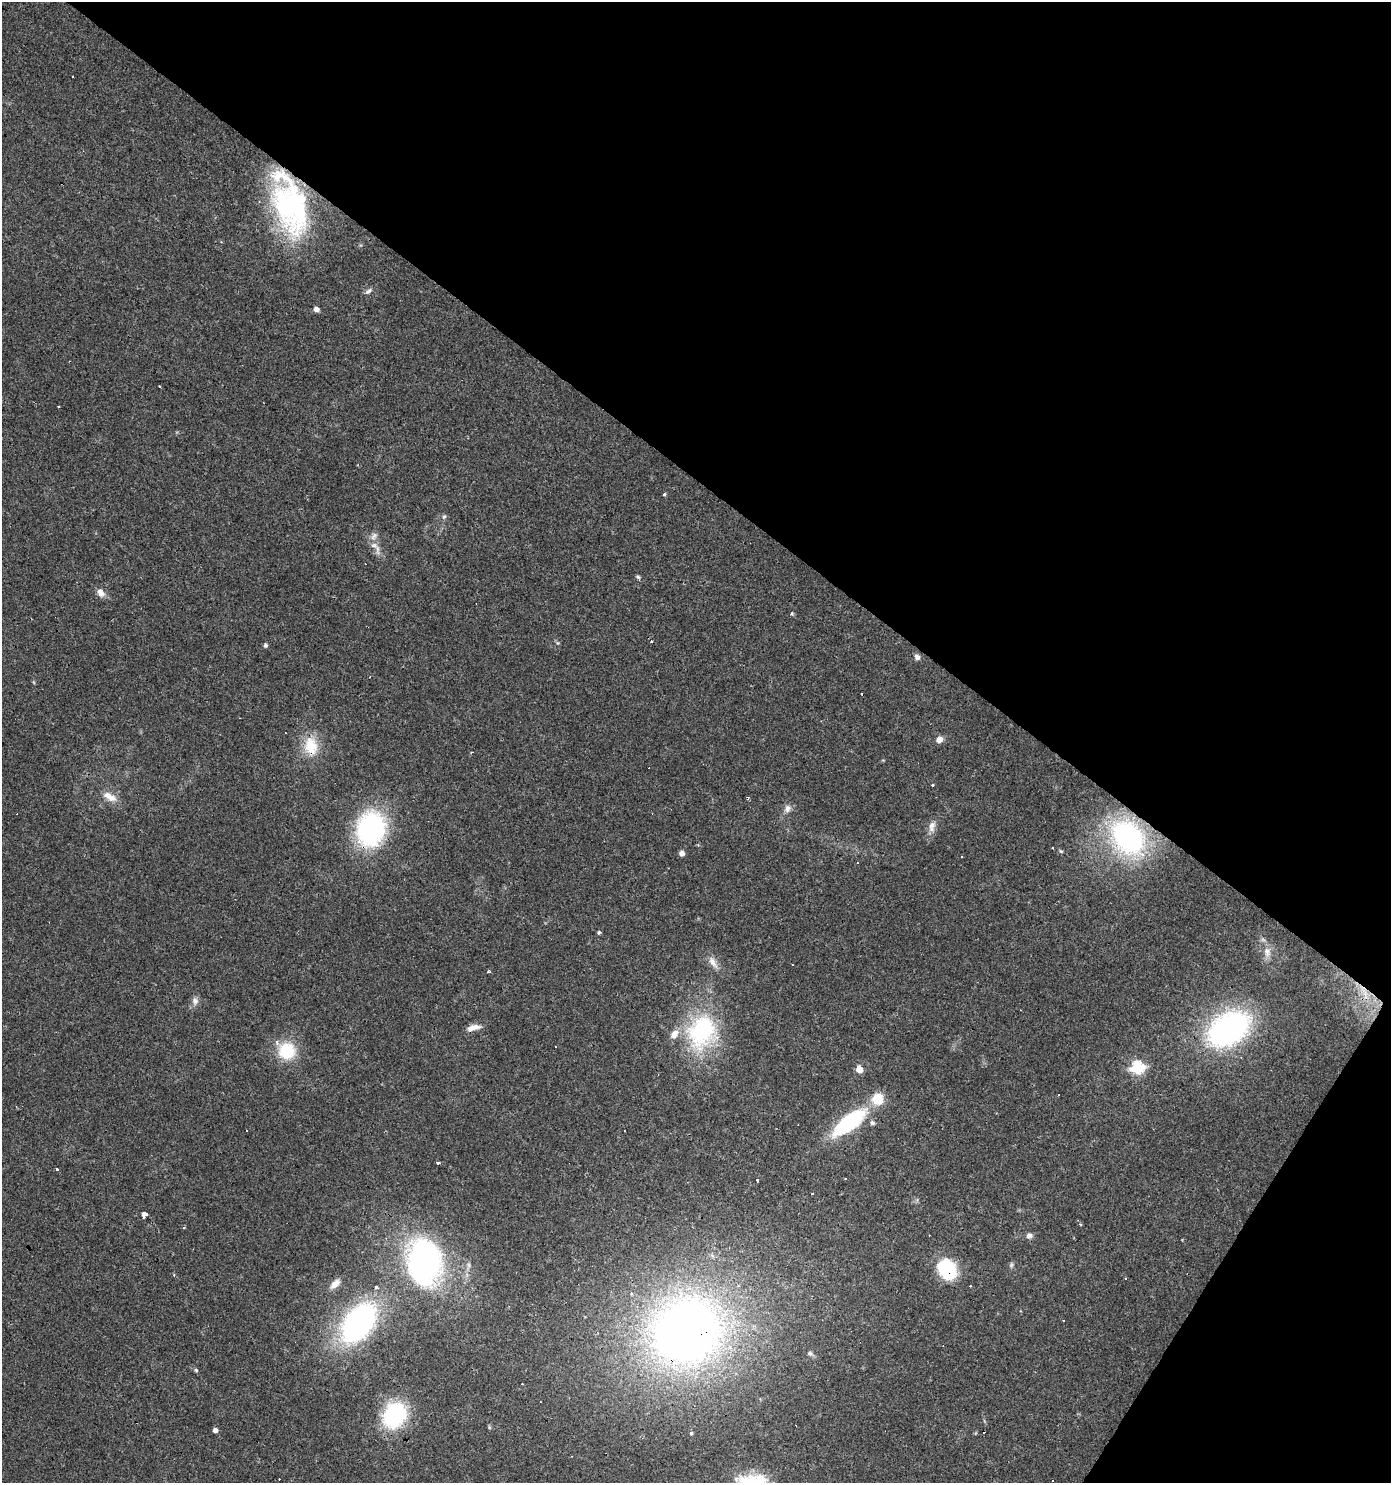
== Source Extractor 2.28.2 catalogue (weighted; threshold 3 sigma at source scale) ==
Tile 8 of 4 x 4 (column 4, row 2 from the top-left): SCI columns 4350-5738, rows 2970-4450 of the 5986 x 5932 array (HDU 1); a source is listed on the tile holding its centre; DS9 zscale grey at full resolution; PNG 1393 x 1485 px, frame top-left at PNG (2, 2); no overlay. Shown black and unused: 36% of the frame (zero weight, under 3 of 4 exposures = <1% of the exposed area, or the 3 px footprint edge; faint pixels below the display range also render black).
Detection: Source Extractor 2.28.2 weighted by HDU 2 'WHT'; one run over the whole footprint, this tile lists its part. Background 0.0318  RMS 0.0037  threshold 0.0166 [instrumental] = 3 sigma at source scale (4.5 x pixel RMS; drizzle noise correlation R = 1.50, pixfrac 1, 0.0396/0.0396 arcsec/px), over >= 5 px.
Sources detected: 99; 1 inside a brighter object's white glare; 26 cosmic-ray / hot-pixel residue — not listed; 5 inside a brighter listed object's ellipse — not listed separately; the other 67 listed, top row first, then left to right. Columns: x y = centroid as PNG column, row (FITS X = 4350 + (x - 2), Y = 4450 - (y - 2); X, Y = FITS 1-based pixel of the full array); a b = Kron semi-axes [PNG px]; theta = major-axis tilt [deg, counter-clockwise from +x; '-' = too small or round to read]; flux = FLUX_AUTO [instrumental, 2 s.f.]
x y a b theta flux
73 77 3 3 - 0.68
285 208 73 33 -72 52
368 291 12 6 35 1.4
316 309 5 4 - 2.5
58 407 3 2 - 0.55
664 494 4 4 - 0.56
444 516 8 5 62 0.77
374 536 13 7 50 1.9
374 545 11 8 -24 2.3
638 577 6 5 - 0.65
101 593 13 9 -49 2.4
792 613 5 3 - 0.43
557 643 6 4 -89 0.54
265 645 5 4 - 0.89
917 657 8 6 -56 1.4
33 682 6 3 -70 0.39
939 740 7 6 - 2.6
311 746 25 19 88 11
933 785 3 3 - 1.7
110 797 22 10 -28 4.5
787 808 11 8 74 2
932 826 16 8 75 2.8
371 829 28 23 79 69
1128 837 35 26 -47 70
1061 851 6 5 - 0.52
682 853 6 5 - 1.6
599 932 6 4 87 0.54
1267 952 16 10 -80 3.4
713 962 19 8 -60 3.1
792 965 3 3 - 0.96
490 972 3 3 - 0.74
1364 992 26 6 -68 5.3
195 1001 11 8 -84 1.9
474 1027 17 6 11 3.2
1228 1029 33 22 33 110
702 1032 48 39 66 42
556 1046 3 3 - 0.53
287 1051 17 16 - 17
1137 1067 7 6 - 49
859 1069 5 5 - 6.5
1058 1094 3 2 - 0.44
877 1099 14 14 - 7.9
849 1122 34 13 39 41
872 1123 6 5 - 1.1
438 1163 3 3 - 2.1
56 1169 3 3 - 1.6
757 1180 3 3 - 1.5
144 1215 4 3 - 51
183 1228 3 3 - 0.55
1029 1236 7 7 - 1.6
424 1262 42 30 -84 110
1011 1265 9 5 77 0.78
947 1269 26 20 -56 18
1125 1278 3 3 - 0.57
335 1284 14 7 42 2.9
377 1287 3 3 - 2.2
632 1293 4 3 - 0.89
1063 1321 2 2 - 0.37
359 1323 36 22 53 97
687 1331 63 57 30 310
810 1353 7 6 - 0.82
196 1370 5 5 - 0.52
394 1415 25 20 61 37
489 1427 6 4 -72 0.46
215 1430 4 4 - 1.8
691 1433 4 4 - 0.51
1052 1481 3 2 - 0.36
Overlapping masked pixels (flux is a lower limit): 5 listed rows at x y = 311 746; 371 829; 1364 992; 947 1269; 687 1331